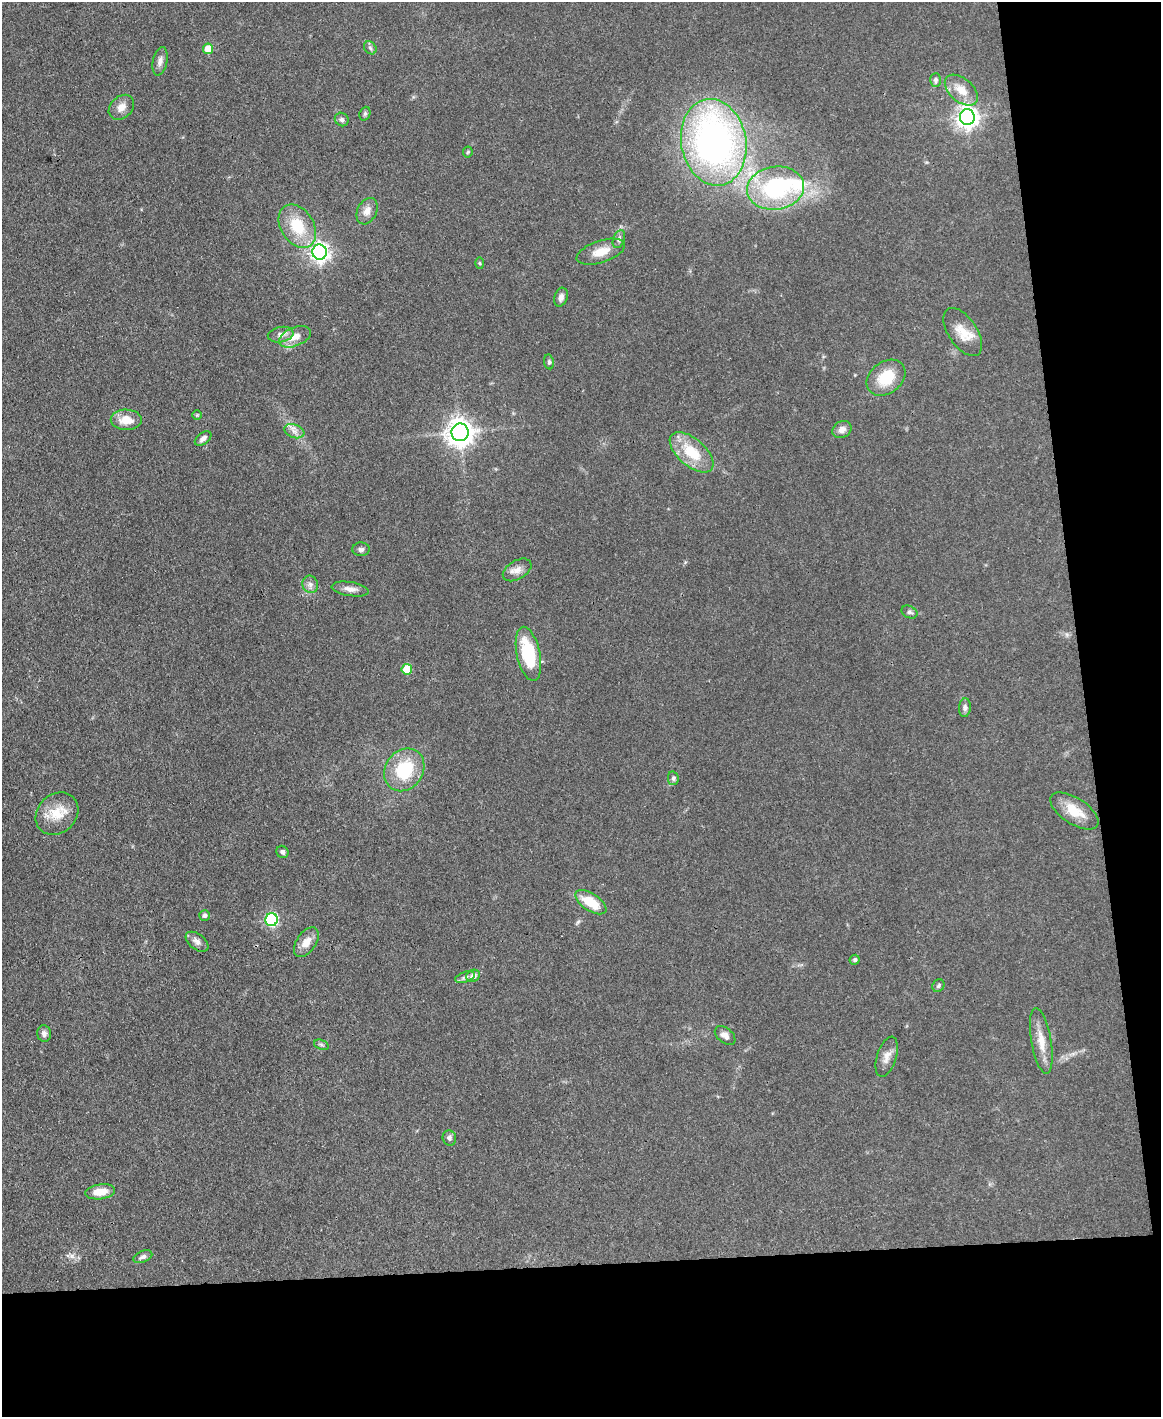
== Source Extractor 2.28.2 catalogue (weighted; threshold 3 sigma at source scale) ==
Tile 12 of 4 x 3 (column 4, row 3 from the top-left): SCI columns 3478-4636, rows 243-1657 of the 4691 x 4623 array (HDU 1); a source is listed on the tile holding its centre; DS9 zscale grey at full resolution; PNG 1163 x 1419 px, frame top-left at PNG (2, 2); each listed source drawn as its Kron ellipse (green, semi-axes under 4 px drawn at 4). Shown black and unused: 17% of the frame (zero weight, under 3 of 4 exposures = <1% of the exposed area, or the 3 px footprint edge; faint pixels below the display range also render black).
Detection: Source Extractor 2.28.2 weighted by HDU 2 'WHT'; one run over the whole footprint, this tile lists its part. Background 0.0795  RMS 0.0056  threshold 0.0253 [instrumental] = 3 sigma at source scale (4.5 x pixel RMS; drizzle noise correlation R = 1.50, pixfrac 1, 0.05/0.05 arcsec/px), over >= 5 px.
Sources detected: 62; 1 inside a brighter listed object's ellipse — not listed separately; the other 61 listed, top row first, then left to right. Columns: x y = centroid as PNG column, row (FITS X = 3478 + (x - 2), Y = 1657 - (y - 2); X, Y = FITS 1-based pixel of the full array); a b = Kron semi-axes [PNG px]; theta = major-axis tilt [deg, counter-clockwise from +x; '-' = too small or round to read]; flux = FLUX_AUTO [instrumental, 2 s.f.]
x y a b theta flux
370 48 7 5 -47 1.3
208 49 5 5 - 10
160 61 14 7 78 3
936 80 7 5 85 1.5
961 90 19 11 -41 8.1
121 107 14 10 43 4.7
365 114 7 5 70 1.1
967 117 8 7 - 400
342 119 7 6 - 1.5
714 142 44 32 -80 240
468 152 5 5 - 0.67
776 188 28 21 8 67
367 211 14 9 63 4.6
297 226 23 16 -57 20
619 239 9 5 70 1.7
319 252 7 7 - 260
601 252 25 11 18 8.4
480 263 6 4 -88 0.68
561 297 10 6 72 2.5
963 332 27 14 -56 10
281 335 13 7 10 3.1
295 337 17 9 22 6.7
549 362 7 5 -81 1
886 378 21 15 37 17
197 415 5 5 - 0.74
126 420 15 10 -1 8.3
842 430 10 8 32 3.5
294 431 10 6 -19 2.9
460 432 9 8 - 620
203 438 9 5 37 2.7
692 452 26 13 -41 19
361 549 8 7 - 1.7
517 570 15 9 31 4.1
310 584 9 8 - 2.4
350 589 19 7 -9 3.6
909 612 8 6 -25 1.4
528 654 27 11 -78 32
407 669 5 5 - 14
965 708 9 6 84 1.7
404 770 22 19 55 29
673 778 7 5 -79 1.2
1074 811 27 13 -33 13
57 814 23 19 44 13
282 852 6 5 - 1.6
591 902 18 8 -33 14
204 916 5 5 - 1.5
272 920 6 6 - 68
197 942 13 7 -37 2.9
306 942 16 9 55 6.1
855 960 5 5 - 1.3
473 976 7 6 - 3.1
465 977 10 5 19 1.8
938 986 6 5 - 1.1
44 1033 8 7 - 2.2
725 1035 12 7 -39 3.1
1041 1041 33 10 -80 9.3
321 1045 8 4 -19 1.2
887 1057 21 9 72 4.8
449 1138 7 6 - 1.8
100 1192 15 7 8 8.3
143 1257 10 5 21 1.8